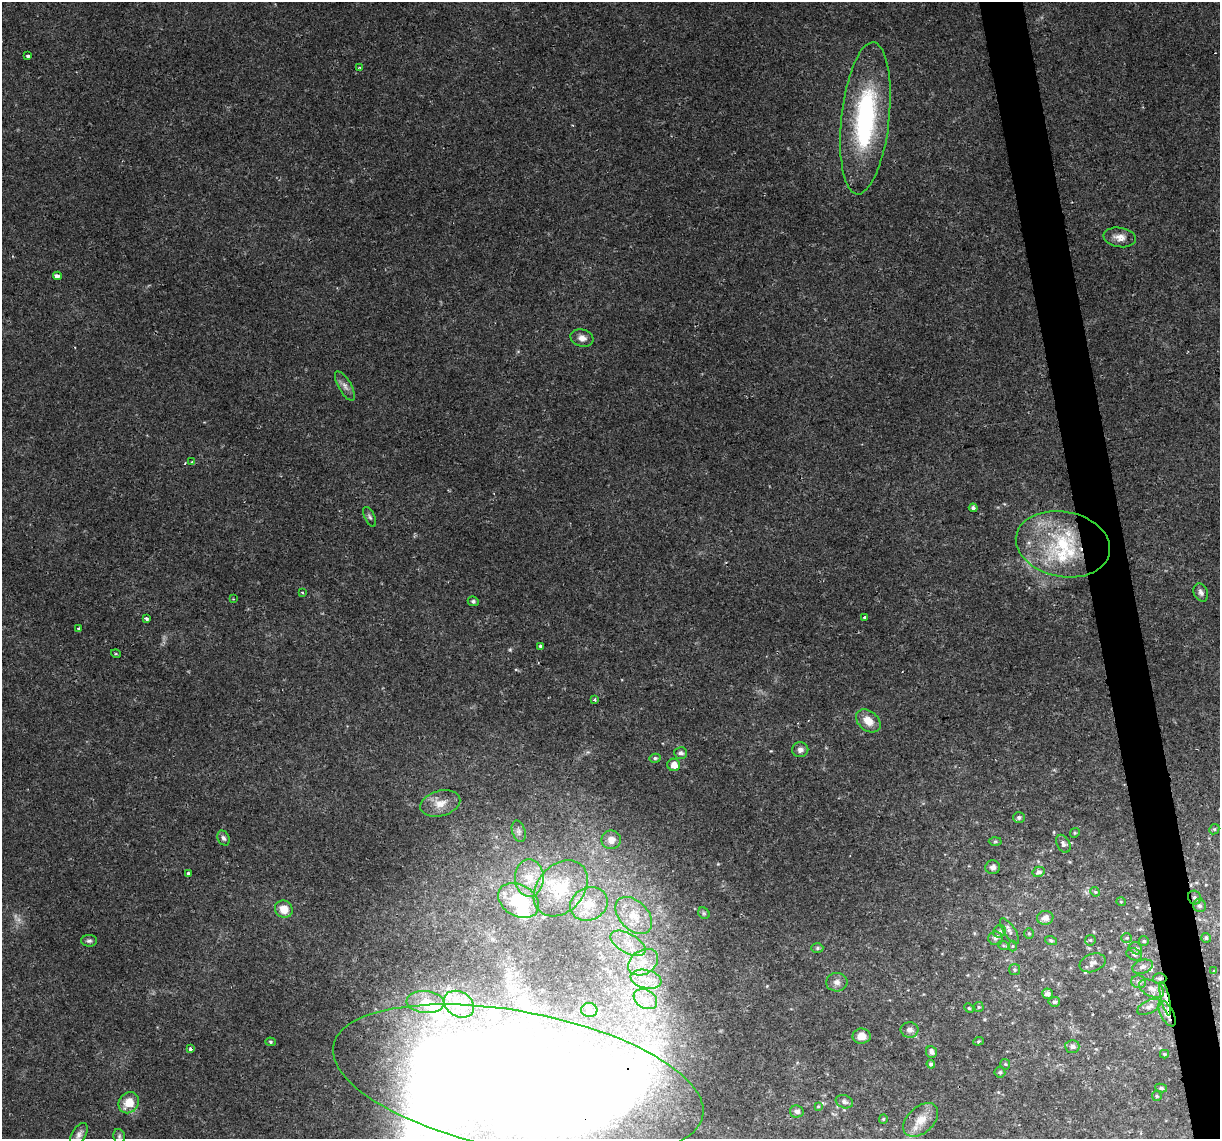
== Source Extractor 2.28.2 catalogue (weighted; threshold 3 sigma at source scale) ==
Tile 6 of 4 x 4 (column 2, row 2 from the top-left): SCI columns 1219-2436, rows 2346-3482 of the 4872 x 4645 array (HDU 1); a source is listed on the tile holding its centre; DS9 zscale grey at full resolution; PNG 1222 x 1141 px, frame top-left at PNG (2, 2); each listed source drawn as its Kron ellipse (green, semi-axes under 4 px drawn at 4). Shown black and unused: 3% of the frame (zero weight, under 2 of 3 exposures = <1% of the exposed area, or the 3 px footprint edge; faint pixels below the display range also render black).
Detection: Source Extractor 2.28.2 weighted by HDU 2 'WHT'; one run over the whole footprint, this tile lists its part. Background 0.0408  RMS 0.0036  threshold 0.0161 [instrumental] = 3 sigma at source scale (4.5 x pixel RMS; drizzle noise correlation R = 1.50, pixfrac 1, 0.0396/0.0396 arcsec/px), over >= 5 px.
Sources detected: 123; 1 too faint to see at this stretch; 4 inside a brighter object's white glare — neither listed nor drawn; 9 inside a brighter listed object's ellipse — not listed separately; the other 109 listed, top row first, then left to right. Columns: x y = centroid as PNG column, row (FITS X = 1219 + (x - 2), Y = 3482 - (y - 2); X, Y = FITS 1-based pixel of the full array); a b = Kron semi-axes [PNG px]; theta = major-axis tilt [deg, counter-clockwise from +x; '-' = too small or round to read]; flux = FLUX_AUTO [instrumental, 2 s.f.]
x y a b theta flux
28 56 3 3 - 1.9
360 67 4 3 - 0.55
865 118 76 24 84 55
1120 237 16 9 -9 3.1
57 276 4 3 - 1.8
582 338 11 8 -16 2.2
345 386 16 6 -60 2
192 462 3 3 - 0.43
973 508 4 4 - 1
370 517 10 5 -64 0.92
1063 544 47 32 -11 37
302 592 3 2 - 0.31
1201 592 9 6 -67 1.4
233 599 3 3 - 0.31
473 601 5 4 - 0.72
865 618 3 3 - 1.3
146 619 4 3 - 1.1
79 629 3 3 - 0.54
540 646 3 3 - 1.5
116 654 5 3 - 0.33
595 700 3 3 - 1
868 721 14 9 -40 4.5
800 750 8 7 - 1.7
681 753 6 6 - 1.2
655 758 5 4 - 0.75
674 765 6 6 - 3.4
440 803 20 12 14 4.9
1019 817 6 5 - 0.91
1214 829 5 4 - 0.51
519 831 11 6 -73 1.3
1075 833 5 4 - 0.45
223 838 8 5 -62 0.96
611 840 9 9 - 2.6
995 841 6 4 2 0.54
1063 844 9 6 -61 1.1
993 867 7 7 - 1.6
1038 872 6 5 - 1.5
188 873 3 3 - 0.78
529 878 19 14 -89 6.6
561 888 31 23 49 15
1095 892 5 4 - 0.41
1195 898 7 6 - 1.1
519 900 22 15 -30 17
1121 902 5 3 - 0.31
589 904 19 16 24 8.2
1199 906 7 6 - 1
284 909 9 8 - 4.8
704 913 6 5 - 0.55
634 915 22 14 -46 8.7
1045 918 8 7 - 2.6
1000 931 6 6 - 0.96
1009 931 15 5 -56 1.4
1029 933 5 5 - 0.59
995 938 7 7 - 1.1
1127 938 5 5 - 0.48
1206 938 5 5 - 0.67
1051 940 6 4 -17 0.7
1090 940 5 5 - 0.54
89 941 8 6 -2 0.87
1144 941 5 4 - 0.43
628 943 19 9 -29 5.6
1004 946 6 4 -19 0.44
1012 946 5 3 - 0.39
817 948 6 5 - 0.61
1136 948 7 5 -43 0.77
1134 954 8 5 -27 0.94
643 962 16 12 33 6.2
1093 963 13 9 20 2
1143 967 10 7 18 1.5
1014 970 5 5 - 0.54
1214 971 4 3 - 0.32
646 979 15 9 -13 5
1160 979 6 5 - 0.71
837 982 10 9 - 1.8
1139 982 7 6 - 1.4
1151 988 13 7 -25 2.7
1048 994 5 5 - 1.7
645 999 12 9 -31 3.9
1165 999 17 4 -76 3
425 1002 19 11 -4 4.7
1054 1002 6 5 - 0.9
459 1004 16 12 -31 4.6
979 1007 5 5 - 0.47
1149 1007 12 6 26 1.8
969 1008 5 4 - 0.46
589 1010 8 7 - 1.5
1167 1014 14 6 -63 3.3
909 1030 9 7 -3 1.7
862 1036 9 7 2 3.4
978 1041 5 4 - 0.48
270 1042 5 4 - 0.53
1072 1046 7 6 - 1.4
190 1049 3 3 - 1.3
931 1052 6 5 - 1.4
1164 1054 4 4 - 0.38
931 1064 4 4 - 0.88
1005 1064 5 5 - 0.49
1000 1072 5 5 - 0.64
518 1081 188 69 -11 930
1161 1088 6 4 -10 0.67
1157 1096 5 4 - 0.47
844 1102 9 6 -18 1.3
129 1103 11 9 49 6.4
818 1106 4 3 - 0.37
797 1111 7 6 - 1.5
883 1119 5 4 - 0.44
921 1120 20 13 42 5.4
79 1134 12 7 59 1.6
119 1136 7 5 -78 0.79
Overlapping masked pixels (flux is a lower limit): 4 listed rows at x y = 1195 898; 1165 999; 1167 1014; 518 1081
Isophote crosses this tile's border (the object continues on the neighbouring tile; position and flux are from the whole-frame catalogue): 1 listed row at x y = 518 1081
Unlisted compact peaks at least as high as the median listed source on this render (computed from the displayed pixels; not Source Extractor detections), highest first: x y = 510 650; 718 864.